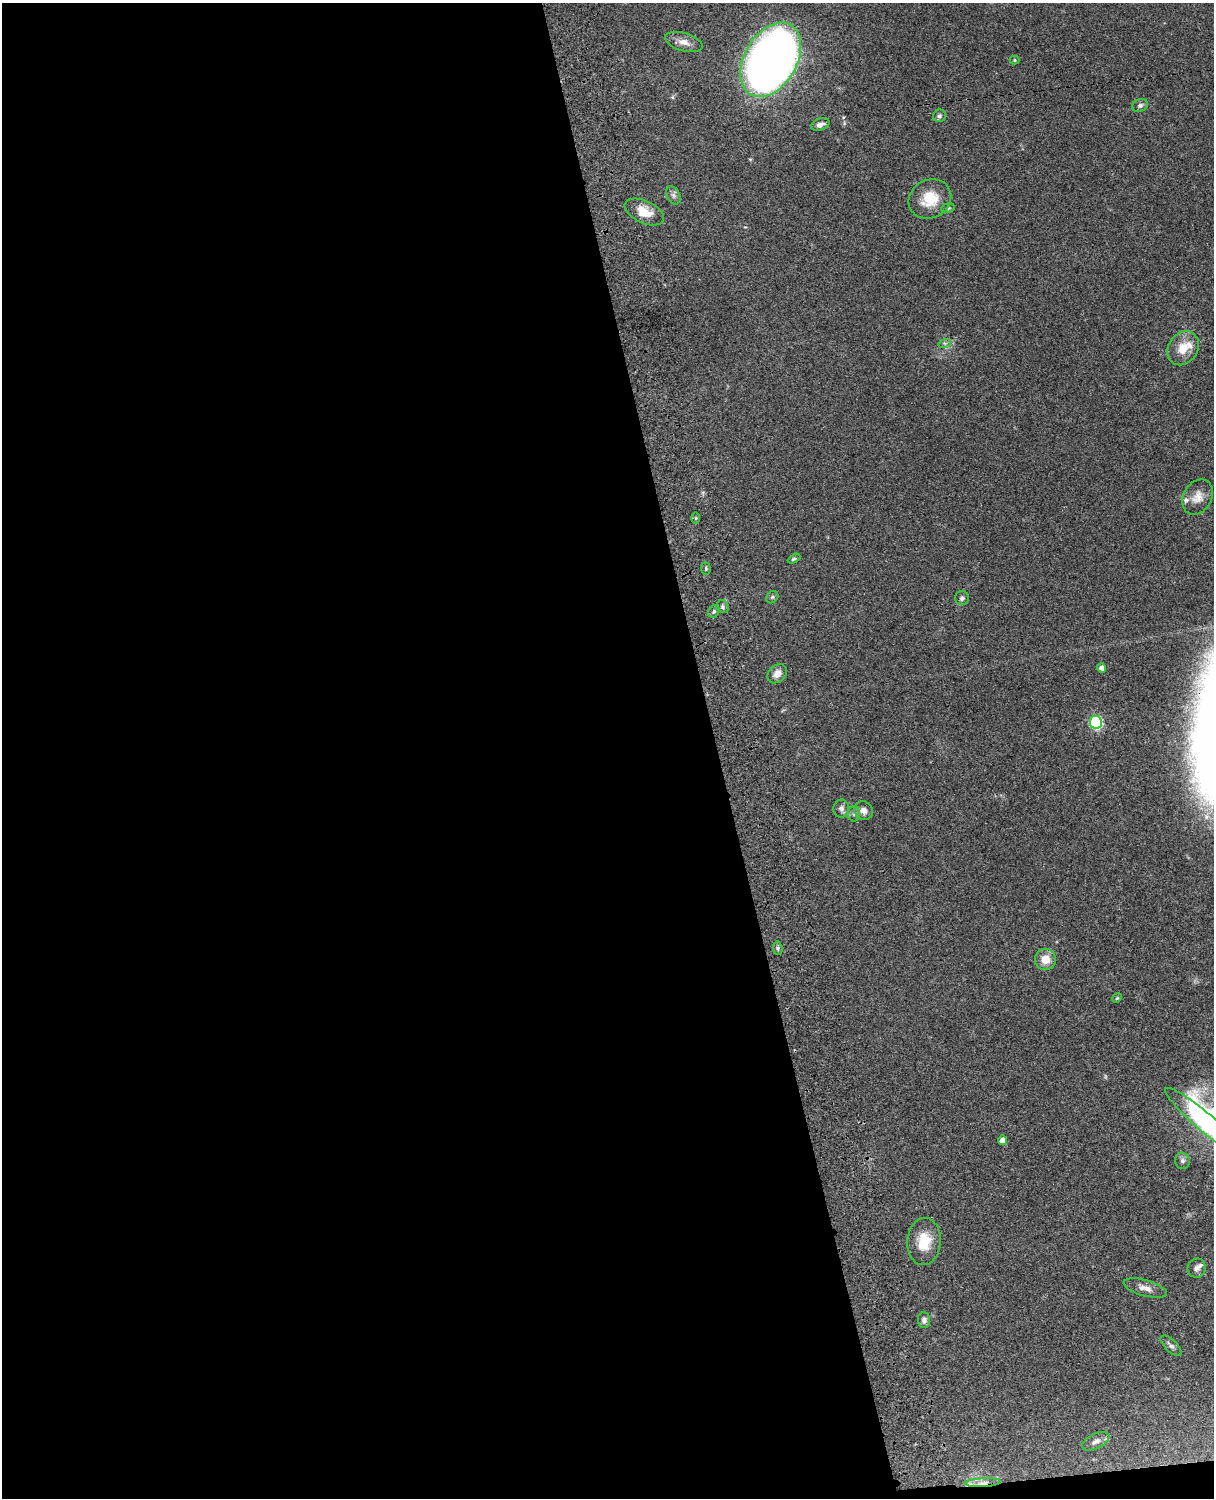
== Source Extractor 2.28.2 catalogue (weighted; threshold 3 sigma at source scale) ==
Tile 9 of 4 x 3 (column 1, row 3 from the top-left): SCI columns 121-1332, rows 277-1772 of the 5087 x 4926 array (HDU 1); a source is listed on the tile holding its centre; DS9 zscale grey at full resolution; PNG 1216 x 1500 px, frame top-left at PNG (2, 3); each listed source drawn as its Kron ellipse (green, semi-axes under 4 px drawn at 4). Shown black and unused: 60% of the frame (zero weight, under 3 of 4 exposures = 6% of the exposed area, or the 3 px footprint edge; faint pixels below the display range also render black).
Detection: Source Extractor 2.28.2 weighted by HDU 2 'WHT'; one run over the whole footprint, this tile lists its part. Background 0.099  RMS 0.0063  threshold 0.0285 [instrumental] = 3 sigma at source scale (4.5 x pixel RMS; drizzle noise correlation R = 1.50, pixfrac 1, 0.05/0.05 arcsec/px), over >= 5 px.
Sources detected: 43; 1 too faint to see at this stretch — neither listed nor drawn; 3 inside a brighter listed object's ellipse — not listed separately; the other 39 listed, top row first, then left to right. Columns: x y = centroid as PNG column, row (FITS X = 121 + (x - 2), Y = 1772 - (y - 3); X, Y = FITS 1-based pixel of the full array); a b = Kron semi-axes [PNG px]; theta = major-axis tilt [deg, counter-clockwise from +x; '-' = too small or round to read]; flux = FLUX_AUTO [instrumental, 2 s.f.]
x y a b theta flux
684 42 19 9 -16 5.6
771 60 40 26 60 820
1014 60 5 4 - 0.79
1140 105 8 6 23 2
939 116 6 6 - 1.5
820 125 9 5 19 2.9
673 195 9 6 -60 2.2
930 199 22 19 29 17
948 208 7 4 11 1.1
644 212 21 11 -25 11
945 343 6 4 17 1
1183 348 18 14 53 11
1198 497 18 14 60 7.4
696 518 6 4 -90 0.92
794 559 7 4 28 0.97
706 568 6 4 -88 1.1
772 597 7 5 47 1.1
962 598 7 7 - 1.7
723 607 7 6 - 1.6
714 611 6 5 - 1.3
1102 668 4 4 - 3.4
777 674 11 8 43 5
1096 722 6 6 - 78
841 808 9 8 - 2.5
864 811 9 9 - 3.9
854 814 8 6 90 1.7
778 948 7 4 -83 1.2
1045 959 10 10 - 8.5
1117 998 5 4 - 0.72
1206 1123 52 9 -40 56
1003 1140 5 4 - 5.9
1182 1161 8 7 - 2.2
924 1242 23 16 86 15
1197 1268 9 9 - 2.6
1145 1288 22 8 -16 5
924 1320 8 6 -86 2.3
1171 1346 13 6 -43 2.2
1096 1441 14 7 26 3.7
983 1483 18 4 3 4.2
Overlapping masked pixels (flux is a lower limit): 1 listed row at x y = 983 1483
Isophote crosses this tile's border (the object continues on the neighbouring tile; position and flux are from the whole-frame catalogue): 1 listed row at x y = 1206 1123